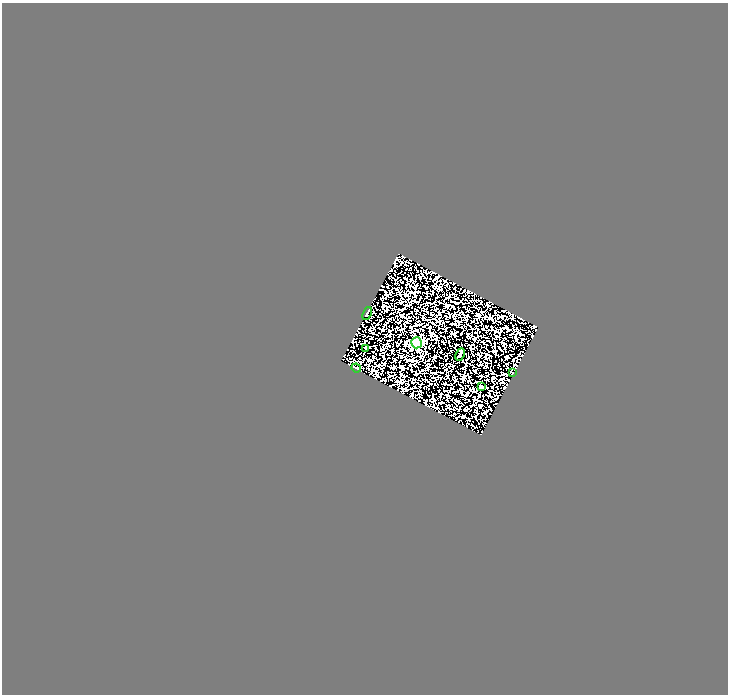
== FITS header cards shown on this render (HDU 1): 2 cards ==
NAXIS1  =                  726
NAXIS2  =                  692

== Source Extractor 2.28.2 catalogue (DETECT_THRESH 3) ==
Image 726 x 692 px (HDU 1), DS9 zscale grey, 1 PNG px = 1 image px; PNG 730 x 696 px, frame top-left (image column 1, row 692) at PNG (2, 3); each listed source drawn as its Kron ellipse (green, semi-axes under 4 px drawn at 4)
Background 0.00859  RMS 0.24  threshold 0.732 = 3 sigma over >= 5 px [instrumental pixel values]
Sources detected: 7; all 7 listed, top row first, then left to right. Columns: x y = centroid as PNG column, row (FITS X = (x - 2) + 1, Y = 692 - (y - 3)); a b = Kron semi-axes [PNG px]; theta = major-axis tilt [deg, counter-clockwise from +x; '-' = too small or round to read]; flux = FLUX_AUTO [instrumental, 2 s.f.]
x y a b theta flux
367 314 7 2 67 20
416 343 5 5 - 1700
365 348 3 2 - 11
460 355 6 3 65 19
356 368 5 2 - 19
512 372 3 2 - 8.9
482 387 3 3 - 21